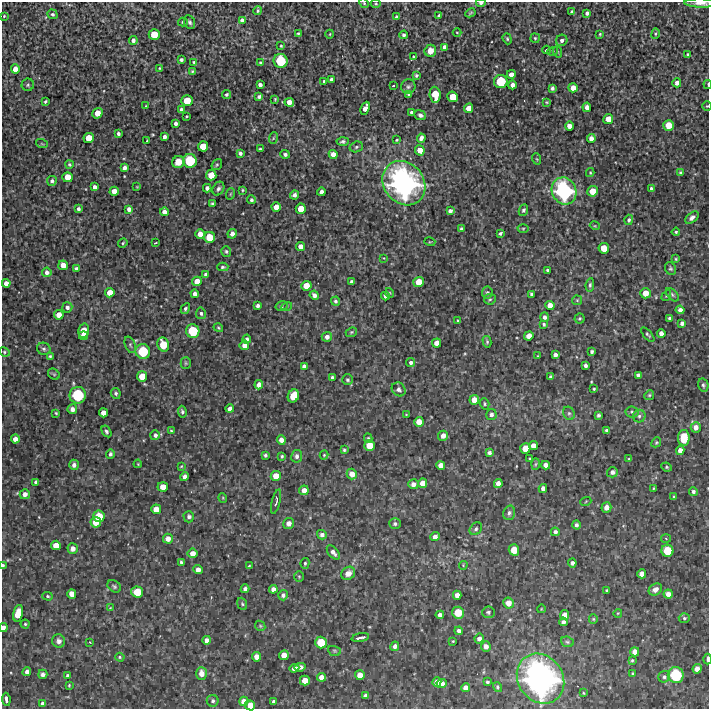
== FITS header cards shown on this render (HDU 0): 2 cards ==
NAXIS1  =                  707 /FITS: X Dimension
NAXIS2  =                  707 /FITS: Y Dimension

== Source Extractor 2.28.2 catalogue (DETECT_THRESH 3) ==
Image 707 x 707 px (HDU 0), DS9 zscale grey, 1 PNG px = 1 image px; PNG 711 x 711 px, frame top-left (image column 1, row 707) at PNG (2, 2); each listed source drawn as its Kron ellipse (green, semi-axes under 4 px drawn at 4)
Background 2440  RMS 160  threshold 469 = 3 sigma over >= 5 px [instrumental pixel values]
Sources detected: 395; all 395 listed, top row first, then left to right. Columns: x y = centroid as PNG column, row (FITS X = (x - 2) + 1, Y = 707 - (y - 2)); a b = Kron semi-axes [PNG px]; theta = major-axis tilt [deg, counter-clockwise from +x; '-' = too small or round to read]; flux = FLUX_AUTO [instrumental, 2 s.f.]
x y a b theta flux
364 3 5 4 - 1.5e+04
481 3 5 3 - 2.4e+04
701 3 16 4 -1 5.5e+04
376 4 5 3 - 1.0e+04
258 11 4 4 - 1.3e+04
572 12 4 3 - 2.2e+04
470 13 5 3 - 1.3e+04
587 13 4 4 - 3.3e+04
52 14 5 4 - 2.3e+04
439 15 4 3 - 1.5e+04
4 16 4 4 - 1.0e+04
396 17 4 3 - 2.1e+04
242 20 4 4 - 5.2e+04
183 22 5 4 - 1.6e+04
190 22 7 5 -64 2.5e+04
457 32 4 3 - 8.0e+03
298 33 4 3 - 1.5e+04
154 34 5 5 - 2.0e+05
330 34 4 3 - 8.3e+03
600 34 4 3 - 1.1e+04
656 34 5 3 - 1.0e+04
404 35 4 4 - 2.6e+04
535 38 5 4 - 1.4e+04
507 39 6 4 -70 1.5e+04
133 40 4 4 - 3.9e+04
562 40 6 5 - 3.5e+04
281 46 4 3 - 1.1e+04
444 47 4 4 - 6.3e+04
546 50 4 3 - 2.3e+04
430 51 6 6 - 1.1e+05
553 51 5 3 - 1.2e+04
558 52 6 3 -72 1.0e+04
688 55 3 3 - 2.1e+04
413 57 4 3 - 1.2e+04
181 60 4 3 - 2.6e+04
281 61 7 7 - 4.2e+05
194 62 3 3 - 1.4e+04
260 63 3 3 - 1.4e+04
159 68 4 3 - 9.2e+03
15 69 5 4 - 8.6e+04
192 71 4 3 - 1.2e+04
511 74 4 4 - 6.0e+04
416 75 4 3 - 1.8e+04
332 80 4 4 - 4.5e+04
324 81 3 3 - 1.5e+04
501 81 6 6 - 3.7e+05
677 83 4 4 - 5.0e+04
708 84 4 2 - 1.1e+04
28 85 6 6 - 2.1e+04
260 85 4 4 - 4.0e+04
512 85 4 4 - 5.1e+04
393 86 3 2 - 1.1e+04
408 87 7 7 - 2.5e+04
552 88 4 4 - 2.3e+04
573 88 4 4 - 1.0e+05
226 94 4 4 - 2.1e+04
409 94 3 3 - 1.4e+04
435 95 8 5 -84 2.3e+05
259 97 4 3 - 2.5e+04
453 97 5 5 - 1.7e+05
275 99 4 3 - 1.1e+04
187 101 5 5 - 2.0e+05
45 102 3 3 - 1.4e+04
289 102 5 4 - 8.5e+04
547 102 4 3 - 1.0e+04
146 106 3 3 - 8.5e+03
707 106 4 4 - 1.2e+04
587 107 4 4 - 6.2e+04
365 108 7 4 65 9.6e+04
469 108 5 4 - 1.1e+05
181 110 4 4 - 4.1e+04
411 112 3 3 - 2.2e+04
97 113 5 5 - 1.3e+05
420 115 6 4 -23 2.9e+04
186 116 3 3 - 1.4e+04
608 119 5 5 - 1.3e+05
176 123 4 3 - 3.4e+04
668 125 5 5 - 1.7e+05
569 126 4 4 - 8.7e+04
118 134 3 3 - 2.5e+04
164 137 4 4 - 4.6e+04
89 138 5 5 - 1.7e+05
273 138 6 3 71 1.1e+04
421 138 4 4 - 4.9e+04
591 138 4 4 - 5.9e+04
397 140 3 2 - 1.1e+04
147 141 3 2 - 1.5e+04
343 141 6 4 2 2.0e+04
42 144 6 3 -19 9.4e+03
203 146 5 5 - 1.6e+05
356 147 7 5 17 2.3e+04
260 149 4 3 - 1.7e+04
420 150 5 4 - 1.1e+05
240 153 4 3 - 2.8e+04
285 154 5 4 - 2.6e+04
333 154 4 4 - 7.6e+04
537 159 6 3 -70 9.8e+03
190 161 7 7 - 4.2e+05
178 162 6 6 - 8.9e+04
69 165 4 4 - 1.3e+04
217 165 6 4 53 1.4e+04
124 168 4 4 - 4.9e+04
680 172 3 3 - 1.3e+04
590 173 4 4 - 9.3e+03
211 175 5 5 - 1.6e+05
68 177 5 5 - 1.5e+05
52 181 5 5 - 2.5e+04
404 183 23 20 -51 2.6e+06
95 187 4 3 - 4.6e+04
137 187 4 2 - 7.1e+03
207 188 4 4 - 4.0e+04
651 188 3 3 - 1.9e+04
218 189 7 5 60 2.9e+04
242 190 4 4 - 1.2e+04
114 191 4 4 - 8.5e+04
564 191 14 12 -63 1.2e+06
593 191 5 5 - 1.6e+05
321 192 4 4 - 4.6e+04
230 194 6 3 71 1.1e+04
294 195 4 4 - 4.0e+04
251 200 4 4 - 2.1e+04
212 204 4 3 - 1.5e+04
276 207 4 4 - 1.1e+05
78 209 4 3 - 2.8e+04
129 209 4 4 - 5.1e+04
301 209 5 5 - 1.6e+05
523 210 6 4 65 2.2e+04
450 211 4 4 - 3.8e+04
164 212 4 4 - 6.2e+04
692 218 8 5 40 3.4e+04
629 220 5 4 - 2.4e+04
595 226 5 3 - 8.6e+03
523 228 5 3 - 1.2e+04
462 229 4 3 - 3.0e+04
676 232 4 4 - 1.4e+04
500 233 4 3 - 2.0e+04
200 234 4 4 - 9.1e+04
232 234 5 4 - 5.8e+04
209 237 5 5 - 2.0e+05
430 242 5 3 - 8.3e+03
123 243 5 4 - 1.1e+04
155 243 3 2 - 1.1e+04
301 247 4 4 - 8.4e+04
604 248 5 5 - 1.6e+05
226 251 5 5 - 1.9e+04
384 258 4 3 - 1.1e+04
676 259 4 4 - 1.1e+04
63 265 5 4 - 1.0e+05
223 267 6 4 1 1.8e+04
76 268 4 3 - 2.9e+04
671 268 6 5 - 1.8e+04
547 270 3 3 - 1.7e+04
47 272 5 4 - 4.2e+04
206 274 4 4 - 2.5e+04
197 281 5 4 - 9.3e+04
351 282 4 3 - 2.7e+04
419 282 5 5 - 1.7e+05
6 283 4 4 - 6.5e+04
590 285 7 4 82 2.1e+04
306 286 5 5 - 1.4e+05
110 293 5 4 - 1.0e+05
390 293 5 3 - 8.9e+03
487 293 6 5 - 2.3e+04
645 293 5 5 - 1.3e+05
195 294 4 4 - 4.2e+04
531 294 4 3 - 2.1e+04
314 295 5 4 - 4.5e+04
672 295 8 5 -46 2.0e+04
385 296 4 3 - 3.0e+04
666 296 6 3 58 1.2e+04
490 299 6 5 - 1.8e+04
577 300 5 5 - 1.2e+04
335 301 5 4 - 2.3e+04
258 306 3 3 - 3.0e+04
282 306 6 4 13 1.6e+04
287 306 5 3 - 1.0e+04
550 306 5 4 - 9.9e+04
67 307 5 5 - 3.5e+04
185 309 6 4 60 2.1e+04
680 310 4 4 - 4.7e+04
201 313 6 5 - 2.5e+04
59 315 5 4 - 9.9e+04
545 317 5 4 - 3.5e+04
670 318 3 3 - 2.5e+04
580 319 5 5 - 1.5e+04
458 321 3 3 - 1.2e+04
682 323 4 4 - 4.0e+04
544 324 4 3 - 1.8e+04
218 328 5 3 - 1.2e+04
84 331 7 5 77 1.8e+05
193 331 7 6 - 3.8e+05
351 332 6 4 22 1.4e+04
661 333 4 4 - 5.6e+04
648 335 9 4 -48 1.6e+04
83 336 4 4 - 5.9e+04
529 336 4 4 - 1.1e+05
327 337 5 5 - 4.9e+04
247 339 4 4 - 3.0e+04
487 342 6 4 -76 1.5e+04
437 343 4 4 - 8.9e+04
130 345 8 5 -69 2.3e+04
163 345 7 5 -71 2.4e+05
244 345 5 4 - 6.7e+04
44 349 7 6 - 2.6e+04
143 351 7 7 - 4.3e+05
4 352 5 4 - 1.5e+04
592 352 4 3 - 2.0e+04
555 355 4 4 - 4.6e+04
50 356 4 4 - 1.5e+04
538 356 3 2 - 6.6e+03
411 362 4 4 - 2.5e+04
186 363 5 5 - 1.6e+04
585 365 4 3 - 2.7e+04
304 366 4 4 - 4.2e+04
54 374 6 5 - 1.5e+04
638 375 4 4 - 2.9e+04
142 376 5 5 - 1.6e+05
550 377 4 3 - 1.8e+04
332 378 3 3 - 2.4e+04
347 380 5 5 - 1.8e+04
259 385 5 4 - 5.8e+04
703 385 7 5 -77 2.1e+04
399 389 7 6 - 3.4e+04
594 389 3 3 - 1.2e+04
116 393 5 4 - 2.4e+04
78 395 8 8 - 5.5e+05
649 395 5 4 - 1.4e+04
293 396 7 5 65 2.1e+05
474 400 5 5 - 1.2e+05
485 404 6 4 -71 1.5e+04
72 409 5 5 - 6.0e+04
230 409 4 4 - 6.6e+04
182 412 6 4 -80 2.3e+04
632 412 6 5 - 2.4e+04
56 413 4 4 - 1.2e+04
103 413 4 4 - 8.0e+04
569 413 7 5 -68 2.3e+04
491 414 5 5 - 4.1e+04
406 415 3 3 - 8.2e+03
598 415 4 3 - 2.0e+04
639 416 6 6 - 2.6e+04
419 422 5 5 - 1.1e+05
696 427 5 5 - 5.5e+04
106 431 6 4 -58 2.3e+04
171 431 4 3 - 1.2e+04
607 431 4 3 - 3.0e+04
155 435 5 5 - 3.4e+04
443 436 5 5 - 6.6e+04
368 438 5 4 - 1.5e+04
684 438 8 6 88 1.7e+05
15 439 4 4 - 7.4e+04
281 440 4 4 - 7.3e+04
656 442 5 4 - 1.3e+04
369 445 5 5 - 1.6e+05
533 446 4 4 - 8.3e+04
525 448 5 5 - 1.5e+05
344 450 4 4 - 1.5e+04
680 450 4 4 - 6.1e+04
489 453 4 3 - 2.8e+04
110 454 4 4 - 2.8e+04
265 455 3 3 - 1.7e+04
324 455 4 4 - 1.0e+04
282 456 3 3 - 1.8e+04
297 456 6 5 - 3.6e+04
530 459 3 3 - 1.3e+04
629 459 4 3 - 1.0e+04
138 464 4 3 - 8.6e+03
535 464 6 4 88 1.2e+04
74 465 5 5 - 4.0e+04
441 465 4 4 - 7.5e+04
546 465 4 4 - 5.6e+04
181 466 3 2 - 8.9e+03
667 467 5 4 - 1.4e+04
612 472 5 5 - 4.4e+04
352 474 5 5 - 8.5e+04
276 476 5 5 - 1.2e+05
184 477 4 4 - 3.7e+04
36 482 4 4 - 2.6e+04
423 483 4 4 - 9.0e+04
498 483 4 4 - 7.0e+04
413 484 5 5 - 5.7e+04
163 487 5 4 - 1.0e+05
653 488 4 3 - 9.3e+03
543 489 4 4 - 5.9e+04
304 490 5 4 - 7.6e+04
693 492 4 4 - 2.5e+04
25 494 5 5 - 6.0e+04
674 497 3 3 - 1.2e+04
223 498 5 3 - 8.9e+03
586 501 5 3 - 9.0e+03
276 502 12 3 76 3.2e+04
606 507 5 5 - 7.2e+04
156 509 5 5 - 1.1e+05
509 513 7 5 74 2.7e+04
99 516 6 5 - 2.1e+05
189 517 6 5 - 3.3e+04
96 522 5 5 - 1.3e+05
289 523 6 5 - 5.7e+04
395 524 6 5 - 2.4e+04
576 525 4 4 - 2.7e+04
476 529 7 5 48 2.5e+04
555 532 4 4 - 2.9e+04
322 535 5 4 - 3.8e+04
435 537 5 4 - 6.0e+04
666 538 5 3 - 1.0e+04
168 539 5 5 - 7.5e+04
56 545 5 5 - 1.2e+05
73 549 5 5 - 5.8e+04
514 550 5 5 - 1.7e+05
667 551 6 6 - 2.6e+05
333 552 8 4 -51 5.3e+04
193 553 5 5 - 7.8e+04
181 562 4 3 - 1.9e+04
305 563 5 4 - 1.8e+04
572 563 4 4 - 3.4e+04
463 565 4 4 - 1.1e+04
3 566 4 3 - 2.0e+04
249 566 4 3 - 1.2e+04
198 570 4 4 - 6.5e+04
348 573 7 6 - 7.6e+04
642 574 4 4 - 8.5e+04
299 576 5 4 - 1.3e+04
114 586 7 5 -38 2.1e+04
245 589 4 4 - 3.5e+04
273 589 4 4 - 6.0e+04
607 590 3 3 - 1.9e+04
655 590 7 5 34 5.9e+04
137 592 6 5 - 2.1e+05
72 594 5 4 - 9.6e+04
668 594 4 4 - 6.4e+04
283 595 5 5 - 3.0e+04
457 595 4 4 - 6.9e+04
47 596 5 4 - 1.4e+04
508 603 5 5 - 1.0e+05
242 604 6 4 -68 1.7e+04
110 608 4 3 - 7.3e+03
541 609 4 2 - 8.0e+03
488 612 6 5 - 2.0e+04
18 613 8 5 76 2.0e+05
458 613 6 6 - 2.1e+05
618 613 4 3 - 7.8e+03
440 615 4 4 - 5.4e+04
565 615 5 4 - 8.8e+04
684 618 5 4 - 1.7e+04
593 619 5 4 - 1.2e+04
563 622 4 4 - 3.3e+04
25 624 4 4 - 1.5e+04
260 626 5 4 - 1.3e+04
3 628 4 3 - 4.6e+04
459 631 4 4 - 3.5e+04
360 638 9 3 12 4.1e+04
479 639 5 4 - 4.5e+04
207 640 4 4 - 5.7e+04
59 641 7 6 - 4.2e+04
453 641 2 2 - 8.6e+03
90 642 2 2 - 6.7e+03
321 642 6 5 - 2.3e+05
567 642 6 5 - 2.0e+04
395 646 5 4 - 4.6e+04
486 646 5 5 - 5.9e+04
334 651 6 5 - 1.6e+04
635 652 4 4 - 7.0e+04
284 655 5 5 - 1.1e+05
120 657 5 4 - 1.4e+04
257 657 5 4 - 8.1e+04
707 659 5 2 - 3.6e+04
632 660 3 3 - 1.3e+04
300 667 6 4 6 4.7e+04
294 668 5 3 - 5.2e+04
697 669 5 4 - 7.0e+04
27 672 4 4 - 4.6e+04
201 673 6 5 - 8.6e+04
43 674 5 4 - 3.1e+04
633 674 4 3 - 1.6e+04
67 675 3 3 - 1.6e+04
360 675 5 5 - 1.1e+05
676 675 8 8 - 5.1e+05
321 677 4 4 - 6.4e+04
664 677 6 5 - 2.4e+04
541 679 26 22 -55 3.3e+06
305 681 5 5 - 1.2e+05
437 682 5 4 - 5.4e+04
487 682 3 3 - 1.7e+04
442 683 5 4 - 9.3e+04
69 685 3 2 - 1.1e+04
497 687 5 4 - 1.7e+04
465 688 4 4 - 7.3e+04
583 693 4 2 - 9.1e+03
365 696 4 4 - 3.5e+04
6 699 6 3 -82 4.7e+04
213 701 6 6 - 2.6e+04
244 701 5 4 - 7.9e+04
274 702 4 3 - 3.2e+04
43 703 4 4 - 3.2e+04
250 705 5 5 - 1.1e+05
At the frame edge (FLAGS 8, measured only in part): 9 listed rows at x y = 364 3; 481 3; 701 3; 708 84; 707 106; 3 566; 3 628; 707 659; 250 705

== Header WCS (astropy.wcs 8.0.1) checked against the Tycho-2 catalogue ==
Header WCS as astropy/WCSLIB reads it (CRVAL/CRPIX/CD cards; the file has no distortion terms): RA---TAN/DEC--TAN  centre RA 16:28:41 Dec +62:29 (247.17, +62.48 deg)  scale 1.7 arcsec/px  FOV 20.0' x 20.0'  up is +4 deg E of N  parity normal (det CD < 0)
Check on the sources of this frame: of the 60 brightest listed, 5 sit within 2.6 arcsec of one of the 5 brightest Tycho-2 stars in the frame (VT <= 12.18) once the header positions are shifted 1.85 arcsec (0.08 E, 1.85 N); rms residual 1.11 arcsec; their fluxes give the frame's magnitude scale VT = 25.70 - 2.5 log10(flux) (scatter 0.58 mag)
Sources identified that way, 5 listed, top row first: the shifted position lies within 2.6 arcsec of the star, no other Tycho-2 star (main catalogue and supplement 1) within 5.2 arcsec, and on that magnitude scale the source's flux lands within +1.5 / -3 mag of the star's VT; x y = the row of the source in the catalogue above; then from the Tycho-2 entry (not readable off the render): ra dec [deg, ICRS J2000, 3 dp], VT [Tycho-2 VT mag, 2 dp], TYC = Tycho-2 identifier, HIP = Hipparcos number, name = IAU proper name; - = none
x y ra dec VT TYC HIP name
404 183 247.130 +62.562 9.61 4193-73-1 - -
564 191 246.966 +62.563 10.51 4193-93-1 - -
78 395 247.449 +62.452 12.18 4190-407-1 - -
676 675 246.822 +62.338 12.01 4190-186-1 - -
541 679 246.960 +62.332 8.76 4190-767-1 80631 -